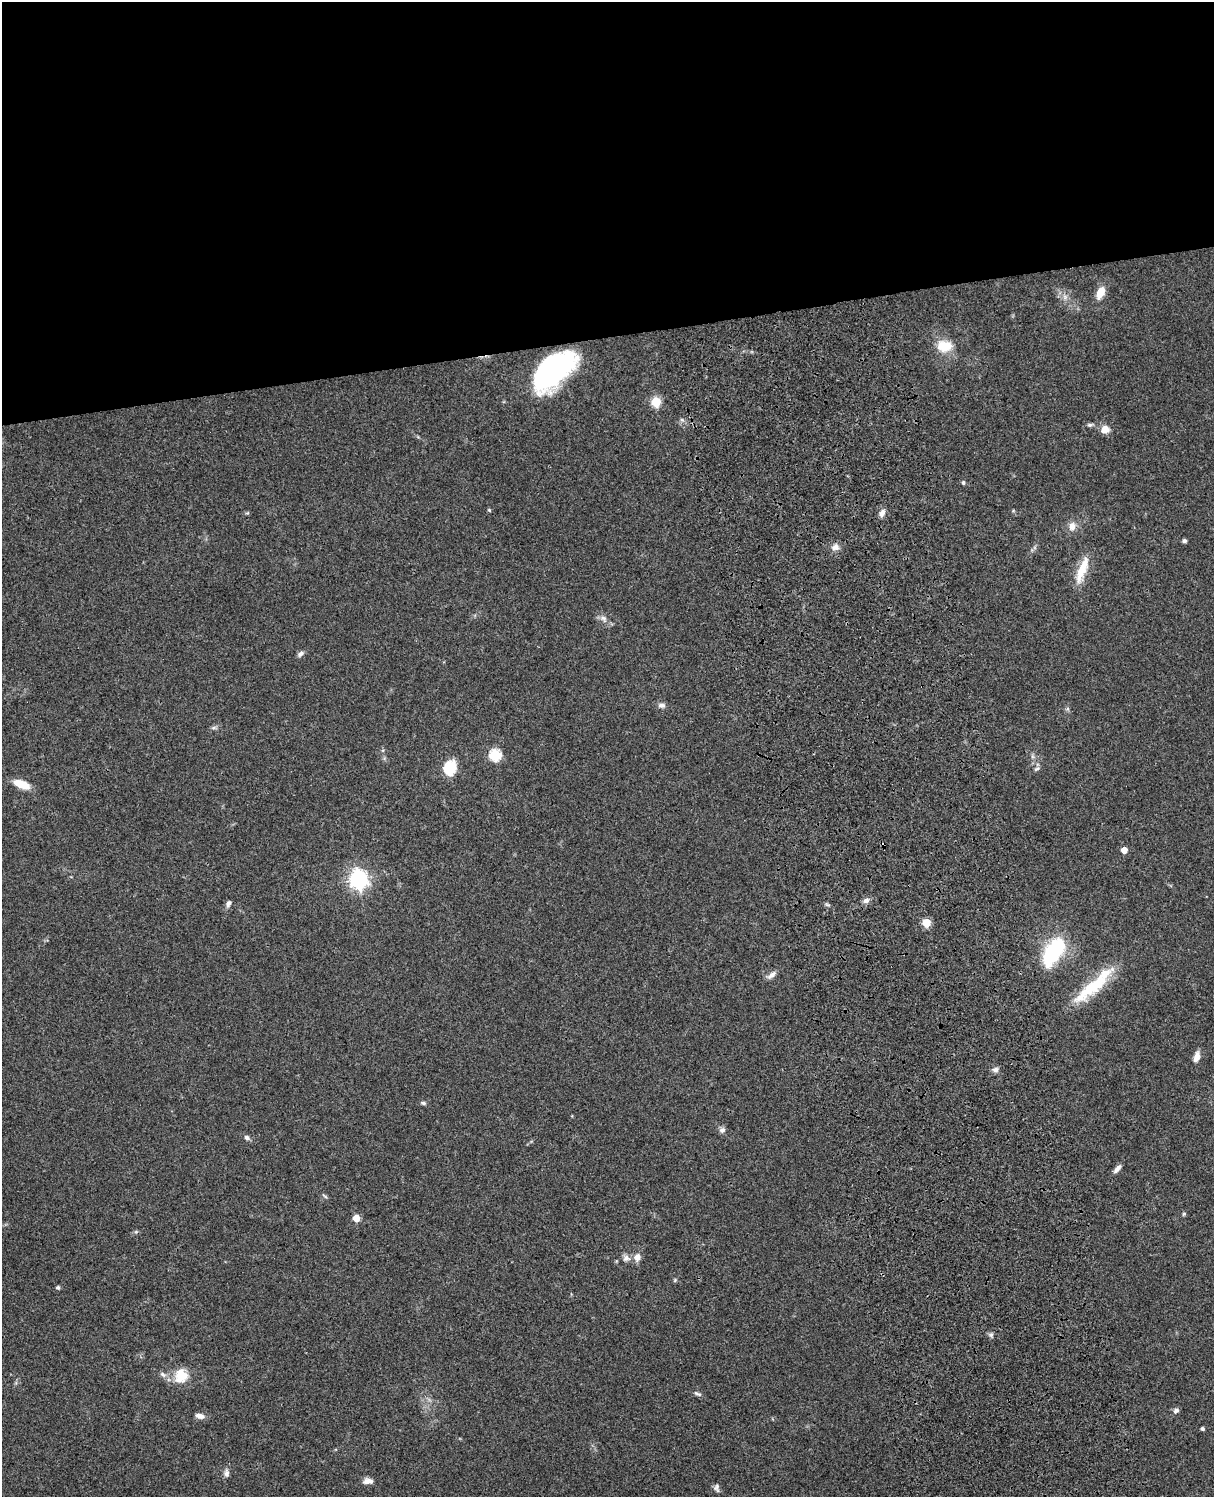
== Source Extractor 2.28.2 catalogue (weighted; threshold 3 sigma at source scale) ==
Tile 2 of 4 x 3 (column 2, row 1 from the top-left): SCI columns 1333-2544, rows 3269-4763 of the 5087 x 4928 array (HDU 1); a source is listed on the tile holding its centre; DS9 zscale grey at full resolution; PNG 1216 x 1499 px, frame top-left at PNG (2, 2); no overlay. Shown black and unused: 23% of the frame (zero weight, under 3 of 4 exposures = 6% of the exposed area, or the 3 px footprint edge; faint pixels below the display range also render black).
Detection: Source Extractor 2.28.2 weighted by HDU 2 'WHT'; one run over the whole footprint, this tile lists its part. Background 0.0981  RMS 0.0063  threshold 0.0282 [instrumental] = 3 sigma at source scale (4.5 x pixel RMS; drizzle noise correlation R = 1.50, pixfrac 1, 0.05/0.05 arcsec/px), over >= 5 px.
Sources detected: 58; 1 inside a brighter object's white glare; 1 cosmic-ray / hot-pixel residue — not listed; the other 56 listed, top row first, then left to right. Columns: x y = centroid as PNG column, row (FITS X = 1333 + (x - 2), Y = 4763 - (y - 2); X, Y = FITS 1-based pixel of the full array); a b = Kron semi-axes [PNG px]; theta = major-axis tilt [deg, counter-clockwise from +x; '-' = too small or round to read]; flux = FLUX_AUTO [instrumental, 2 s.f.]
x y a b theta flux
1100 292 10 7 66 11
1065 297 8 6 -47 2.3
944 346 19 13 -5 13
554 370 42 20 44 140
656 402 5 5 - 32
682 420 6 4 -18 1.1
1090 425 8 5 0 1.4
1105 429 10 9 - 5.6
963 483 5 4 - 0.96
489 510 5 3 - 0.61
247 513 5 4 - 0.73
882 513 10 6 65 3
1072 526 11 8 84 4.6
1184 541 4 4 - 1.7
835 547 10 8 11 3.6
1082 570 37 10 70 13
603 619 12 7 -48 3.2
300 654 9 6 39 1.9
661 705 9 6 -1 2.4
214 728 8 5 19 1.4
495 755 6 6 - 59
1032 756 7 4 -71 1.2
450 768 7 6 - 68
1037 769 9 5 36 1.4
21 784 17 8 -22 11
1124 850 5 4 - 7.1
358 879 7 7 - 290
866 900 9 7 23 2.4
228 903 8 6 61 2
926 923 5 5 - 23
1054 951 27 14 56 57
772 975 14 6 39 3.2
1095 984 63 14 44 32
1197 1057 13 7 73 4.1
995 1070 9 7 12 2.2
423 1103 7 5 -2 1.2
722 1130 9 7 15 2
247 1137 7 6 - 1.8
1117 1169 12 5 49 2.6
324 1196 9 3 -40 0.93
1184 1214 5 4 - 0.82
356 1218 5 5 - 10
637 1257 11 9 75 3.8
626 1258 9 8 - 3.1
675 1280 6 4 48 0.74
58 1287 4 4 - 1.2
991 1335 7 6 - 1.5
163 1374 10 6 -37 2.2
181 1376 16 15 - 13
697 1394 12 4 -24 1.5
1176 1411 8 6 19 1.8
200 1416 12 6 -12 3
1202 1429 4 3 - 1.3
226 1473 11 7 -87 2.4
368 1481 12 7 0 3.7
716 1488 10 6 -77 1.9